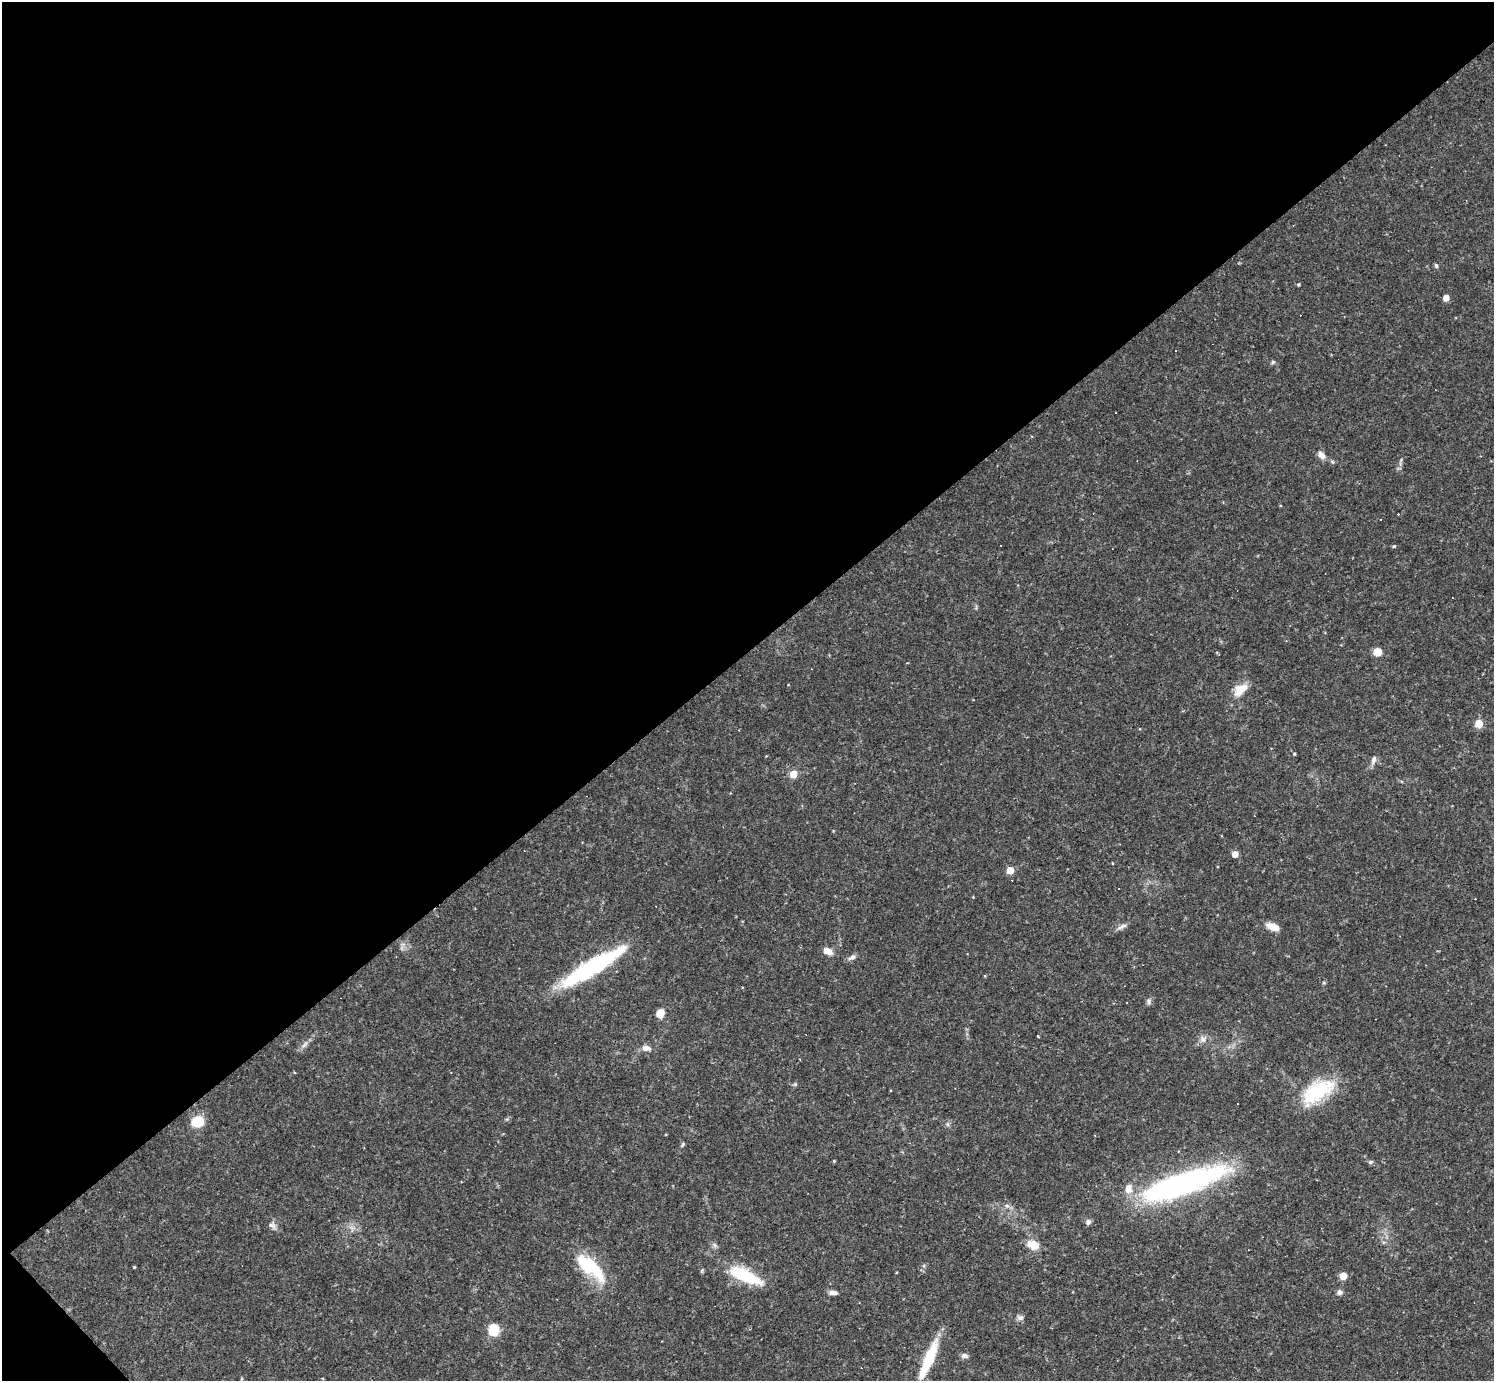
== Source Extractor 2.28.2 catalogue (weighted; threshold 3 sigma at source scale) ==
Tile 5 of 4 x 4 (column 1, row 2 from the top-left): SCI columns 5-1496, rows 3050-4428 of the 5974 x 5972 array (HDU 1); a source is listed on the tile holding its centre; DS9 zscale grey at full resolution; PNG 1496 x 1383 px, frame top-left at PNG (2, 2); no overlay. Shown black and unused: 48% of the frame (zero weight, under 2 of 3 exposures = <1% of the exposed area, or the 3 px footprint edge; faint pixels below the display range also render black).
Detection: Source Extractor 2.28.2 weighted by HDU 2 'WHT'; one run over the whole footprint, this tile lists its part. Background 0.0633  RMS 0.0061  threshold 0.0274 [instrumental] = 3 sigma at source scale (4.5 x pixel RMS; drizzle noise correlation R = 1.50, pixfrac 1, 0.05/0.05 arcsec/px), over >= 5 px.
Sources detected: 63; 1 inside a brighter object's white glare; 9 cosmic-ray / hot-pixel residue — not listed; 1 inside a brighter listed object's ellipse — not listed separately; the other 52 listed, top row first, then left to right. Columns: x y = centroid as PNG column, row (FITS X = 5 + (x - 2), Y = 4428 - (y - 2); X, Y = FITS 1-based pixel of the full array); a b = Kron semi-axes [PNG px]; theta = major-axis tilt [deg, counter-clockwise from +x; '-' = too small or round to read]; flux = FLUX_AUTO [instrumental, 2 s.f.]
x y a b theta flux
1436 266 7 4 -64 0.96
1299 284 5 4 - 0.69
1446 298 5 4 - 6.9
1176 350 3 3 - 9.2
1273 362 6 5 - 0.94
1321 455 10 7 -42 4.2
1001 545 3 2 - 0.45
1394 546 4 4 - 0.87
1377 652 6 6 - 9.3
907 663 3 3 - 0.63
1240 690 18 11 40 9.6
1479 723 6 6 - 12
1294 754 4 3 - 0.69
1374 759 12 7 74 2.7
793 774 5 5 - 17
1235 854 5 5 - 7.3
1112 863 4 2 - 0.37
1010 870 5 5 - 12
1118 889 3 2 - 0.49
1122 926 15 5 23 2.6
1273 927 14 7 -21 6.4
828 951 10 6 -25 5.8
852 957 11 6 25 2.4
592 968 67 15 31 75
1324 983 5 3 - 0.66
1149 1001 9 5 80 1.6
660 1013 8 7 - 7.3
1038 1037 4 2 - 0.8
1203 1039 10 9 - 3.3
304 1045 12 5 45 2.4
646 1048 12 7 -4 3.7
795 1084 5 5 - 0.89
1318 1091 45 22 35 36
197 1122 12 11 - 14
683 1144 6 4 71 0.85
834 1161 4 3 - 0.53
1371 1162 7 5 2 1.1
1182 1184 95 23 19 150
1088 1222 7 7 - 1.8
272 1225 12 9 -47 2.9
1033 1245 18 12 -26 7.3
134 1267 3 3 - 0.75
591 1267 37 14 -40 37
745 1276 38 12 -24 33
1343 1276 6 6 - 6.4
1340 1292 7 7 - 1.8
833 1293 11 5 0 2.6
1020 1318 9 7 -20 2
494 1330 6 6 - 32
965 1356 8 6 -3 2.4
929 1359 46 9 67 27
242 1379 5 3 - 0.61